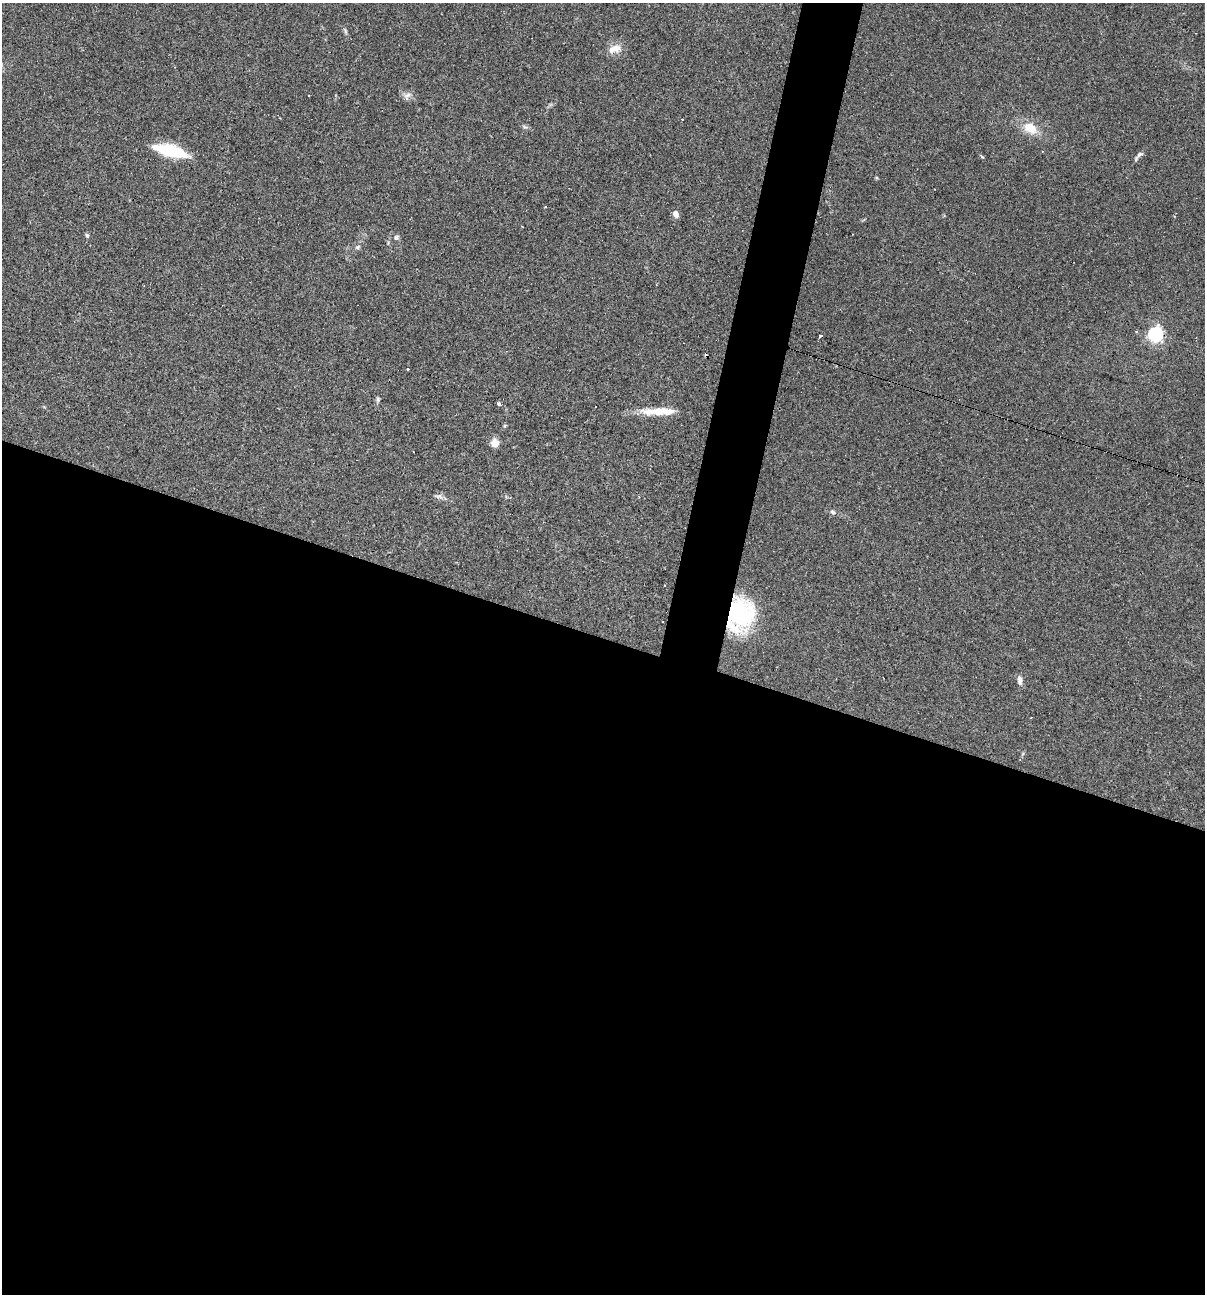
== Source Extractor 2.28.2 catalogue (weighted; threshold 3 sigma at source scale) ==
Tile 14 of 4 x 4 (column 2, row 4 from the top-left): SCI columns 1452-2654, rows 1-1292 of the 5183 x 5166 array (HDU 1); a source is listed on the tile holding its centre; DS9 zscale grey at full resolution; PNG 1207 x 1296 px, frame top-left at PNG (2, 3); no overlay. Shown black and unused: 54% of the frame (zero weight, under 2 of 3 exposures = <1% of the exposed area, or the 3 px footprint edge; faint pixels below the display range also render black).
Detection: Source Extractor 2.28.2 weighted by HDU 2 'WHT'; one run over the whole footprint, this tile lists its part. Background 0.0497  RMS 0.0052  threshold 0.0232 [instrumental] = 3 sigma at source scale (4.5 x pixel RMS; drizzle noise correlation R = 1.50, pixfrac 1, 0.05/0.05 arcsec/px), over >= 5 px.
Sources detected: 30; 5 cosmic-ray / hot-pixel residue — not listed; the other 25 listed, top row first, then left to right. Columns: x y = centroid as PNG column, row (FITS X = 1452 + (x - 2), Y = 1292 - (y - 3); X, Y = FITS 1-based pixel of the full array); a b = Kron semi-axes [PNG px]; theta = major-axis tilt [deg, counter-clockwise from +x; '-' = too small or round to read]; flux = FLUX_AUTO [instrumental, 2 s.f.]
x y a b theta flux
345 31 11 4 -65 1.1
614 49 17 10 16 5.6
407 95 12 8 40 2.4
682 119 3 3 - 0.45
525 127 8 3 -19 0.93
1030 128 19 13 -31 9.3
170 151 32 11 -14 28
1140 154 11 5 34 1.6
982 156 6 3 -44 0.56
676 214 8 6 -65 2.4
87 235 6 5 - 0.81
396 237 6 5 - 1.3
357 247 7 5 27 1
1155 334 6 6 - 140
820 336 4 3 - 1.2
408 369 3 3 - 1.7
378 399 7 5 78 1
499 404 4 3 - 12
658 411 43 8 1 12
505 426 5 4 - 0.67
495 443 8 8 - 4.8
439 497 13 4 -13 1.7
833 512 7 6 - 1.3
740 614 30 23 88 67
1020 680 13 6 -83 2.3
Overlapping masked pixels (flux is a lower limit): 1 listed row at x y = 740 614